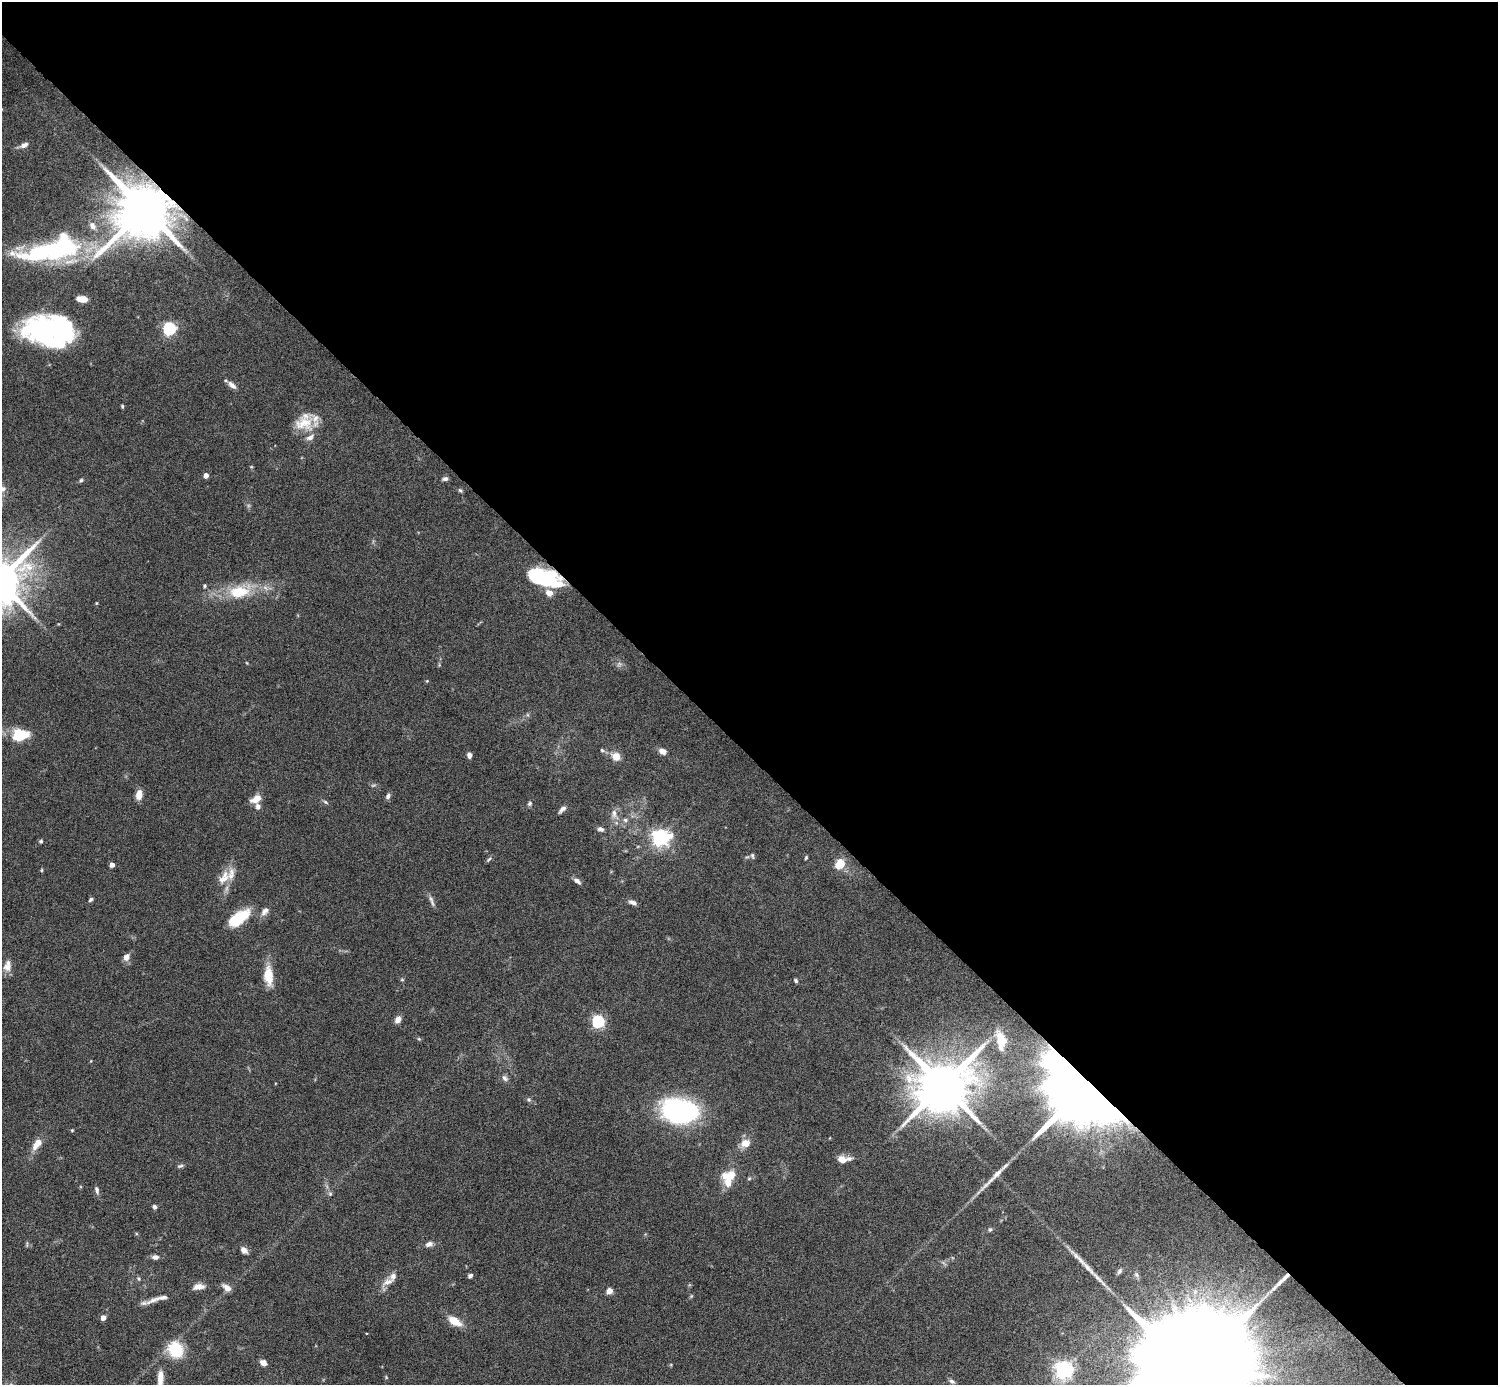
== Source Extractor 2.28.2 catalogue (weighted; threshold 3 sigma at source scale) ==
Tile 8 of 4 x 4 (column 4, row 2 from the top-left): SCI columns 4489-5984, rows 3064-4446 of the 5985 x 5985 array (HDU 1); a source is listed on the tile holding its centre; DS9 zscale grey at full resolution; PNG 1500 x 1387 px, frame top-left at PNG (2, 2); no overlay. Shown black and unused: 54% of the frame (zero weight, under 6 of 12 exposures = <1% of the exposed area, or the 3 px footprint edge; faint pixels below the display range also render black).
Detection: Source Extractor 2.28.2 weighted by HDU 2 'WHT'; one run over the whole footprint, this tile lists its part. Background 0.0755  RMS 0.0035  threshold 0.0144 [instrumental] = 3 sigma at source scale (4.09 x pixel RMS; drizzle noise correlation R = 1.36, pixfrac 0.8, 0.05/0.05 arcsec/px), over >= 5 px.
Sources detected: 117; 1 too faint to see at this stretch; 3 inside a brighter object's white glare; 4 long thin detections or spike segments (spike, bleed or trail) — not listed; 9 inside a brighter listed object's ellipse — not listed separately; the other 100 listed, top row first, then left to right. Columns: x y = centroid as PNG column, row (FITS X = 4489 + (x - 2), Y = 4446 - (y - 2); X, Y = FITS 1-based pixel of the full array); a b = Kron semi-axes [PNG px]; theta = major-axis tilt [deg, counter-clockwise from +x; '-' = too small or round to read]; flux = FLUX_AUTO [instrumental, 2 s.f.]
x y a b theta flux
24 145 10 6 24 1.7
144 209 15 13 45 2700
92 226 12 8 -58 2.2
57 250 53 23 11 48
82 299 10 5 -9 4.3
58 328 45 22 -23 44
169 329 6 5 - 58
232 385 13 6 -40 1.9
122 406 5 4 - 0.39
303 423 29 18 -5 7.7
206 475 4 4 - 2.3
445 479 7 5 11 0.98
81 480 5 5 - 0.6
2 489 12 8 3 2.2
460 490 6 5 - 0.52
545 578 32 15 -15 28
204 586 6 5 - 0.52
239 592 26 14 10 13
96 603 5 3 - 0.31
247 663 5 3 - 0.24
619 664 8 6 21 0.95
427 681 4 4 - 0.31
20 735 15 11 7 13
602 750 7 5 -31 0.6
662 751 9 6 -22 1.9
469 755 6 5 - 1.4
616 756 8 8 - 3.8
139 795 9 6 80 3.9
388 796 7 5 58 1.1
256 799 12 7 32 3.4
325 802 8 5 -28 0.64
530 803 7 5 46 0.69
258 806 8 6 -76 1.3
562 809 11 5 43 1.2
614 813 13 7 -90 2.1
625 820 7 5 13 0.93
600 829 8 6 -19 0.99
660 838 7 6 - 140
41 841 5 4 - 0.59
752 856 8 5 -74 0.64
806 858 5 3 - 0.39
489 859 9 4 45 0.6
840 864 13 10 54 5.1
112 865 4 4 - 2.5
42 870 5 3 - 0.34
224 878 24 12 55 4.8
577 881 10 5 -39 1.3
91 899 6 4 38 0.72
431 899 13 5 -70 1.2
633 902 10 5 -26 1.4
265 911 13 8 47 1.8
239 918 28 13 35 11
126 957 9 7 59 1.9
7 966 15 9 81 2.6
268 976 26 11 -85 6.4
402 979 5 5 - 0.4
796 981 6 4 -47 0.59
398 1019 9 6 56 1.8
598 1021 6 5 - 53
419 1039 5 4 - 0.39
1001 1040 18 9 -81 7.2
505 1078 9 7 -55 1.1
943 1085 15 13 35 2300
1079 1093 57 42 -38 580
529 1100 6 5 - 0.59
679 1111 30 19 -10 77
72 1130 4 4 - 0.32
745 1143 14 11 23 3.3
37 1144 15 7 53 3.8
842 1159 10 7 -23 2.6
180 1166 8 5 11 0.67
731 1176 14 12 85 4.8
749 1178 5 5 - 0.42
97 1190 9 5 -78 1.1
330 1194 6 5 - 0.56
154 1207 6 5 - 0.74
990 1229 7 5 47 0.55
429 1244 9 6 24 1.5
244 1250 8 5 -46 2.3
155 1257 8 6 -3 1.4
1079 1259 40 6 -44 4
1120 1271 9 5 53 0.8
1136 1275 8 5 -68 0.76
470 1276 6 5 - 0.8
139 1278 6 5 - 0.57
387 1282 19 8 26 2.8
199 1287 13 7 8 2.5
227 1288 9 6 -38 2.6
609 1291 5 5 - 2.9
691 1296 6 4 71 0.38
154 1300 24 6 22 2.9
103 1318 4 4 - 3.2
454 1321 15 7 -32 5.8
176 1350 16 14 -57 13
263 1363 7 6 - 2
1192 1369 50 21 41 30000
1063 1370 6 6 - 170
386 1377 5 4 - 0.33
160 1379 25 8 88 4
952 1381 8 5 -28 0.85
Overlapping masked pixels (flux is a lower limit): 3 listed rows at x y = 144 209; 545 578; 1079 1093
Isophote crosses this tile's border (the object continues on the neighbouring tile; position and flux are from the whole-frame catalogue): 3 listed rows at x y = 2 489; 1192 1369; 160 1379